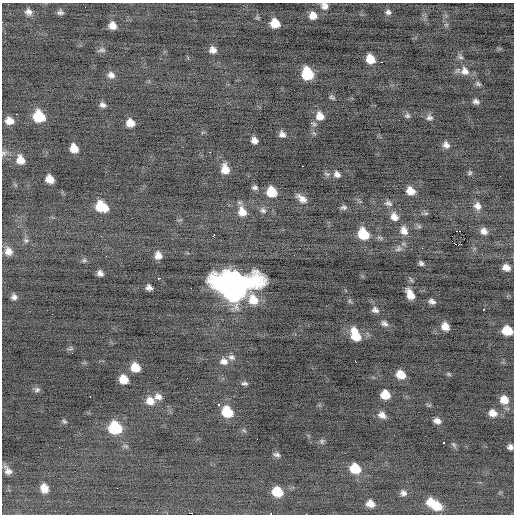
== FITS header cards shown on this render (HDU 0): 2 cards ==
NAXIS1  =                  512 / Axis length
NAXIS2  =                  512 / Axis length

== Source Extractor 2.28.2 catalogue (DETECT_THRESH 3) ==
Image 512 x 512 px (HDU 0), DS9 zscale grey, 1 PNG px = 1 image px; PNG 516 x 516 px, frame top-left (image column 1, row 512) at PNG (2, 3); no overlay
Background -0.266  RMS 0.89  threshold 2.67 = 3 sigma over >= 5 px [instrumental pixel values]
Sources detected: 120; all 120 listed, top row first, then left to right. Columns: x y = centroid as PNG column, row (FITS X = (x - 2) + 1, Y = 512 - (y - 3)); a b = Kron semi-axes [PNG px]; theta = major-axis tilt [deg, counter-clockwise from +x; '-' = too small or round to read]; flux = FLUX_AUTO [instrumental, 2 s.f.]
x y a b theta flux
324 6 10 9 - 340
28 12 9 7 -51 280
60 12 7 5 1 170
388 12 8 7 - 190
313 15 9 8 - 550
275 23 8 7 - 1100
112 25 8 7 - 470
446 25 7 4 0 96
101 50 11 5 8 150
213 50 7 6 - 340
460 57 9 6 -44 170
370 59 8 7 - 930
465 71 13 11 -52 560
307 74 9 8 - 2800
111 75 9 8 - 320
478 84 9 6 -30 140
332 97 8 4 -30 110
476 101 8 6 -16 210
103 105 7 5 -22 210
17 114 2 2 - 44
39 116 9 8 - 2200
320 116 10 9 - 580
407 116 8 6 -13 140
429 118 10 8 -12 220
9 121 8 6 -10 540
130 123 8 7 - 640
314 124 8 6 -29 130
282 134 6 5 - 250
254 141 6 6 - 310
446 145 8 7 - 310
74 148 8 7 - 670
210 152 3 2 - 75
3 153 9 8 - 210
20 160 9 8 - 640
303 166 2 2 - 34
225 169 10 8 -78 700
470 173 6 6 - 110
337 174 9 7 -43 260
50 179 8 6 -37 640
255 188 8 5 -6 150
410 191 9 7 -42 670
271 192 8 8 - 1300
302 198 13 6 -37 400
388 203 11 8 -14 250
101 206 11 9 -28 1600
477 206 10 9 - 390
344 207 9 6 -4 160
263 210 9 7 -40 200
242 212 13 10 -70 700
426 214 8 4 9 99
394 217 11 9 -55 510
419 226 6 6 - 130
404 231 12 10 -63 490
460 231 2 2 - 210
484 231 9 8 - 350
363 234 10 9 - 2000
214 235 4 3 - 170
26 240 7 6 - 150
455 244 3 2 - 320
458 245 4 2 - 960
398 248 12 9 32 300
422 248 3 2 - 75
8 251 9 8 - 460
158 256 9 8 - 440
84 260 6 6 - 120
421 263 5 5 - 150
506 267 8 6 -23 460
100 273 6 5 - 270
159 278 4 2 - 160
149 287 6 5 - 240
233 287 21 15 0 58000
410 294 11 6 -61 700
14 297 7 7 - 220
253 300 13 11 -58 1000
350 301 7 5 -61 98
432 301 7 5 -20 220
483 309 3 2 - 280
375 310 10 7 -26 240
52 314 2 2 - 230
384 323 9 7 -35 230
445 326 8 7 - 530
507 331 8 7 - 1500
355 335 14 8 -69 1400
70 348 9 5 15 110
231 357 10 8 -10 240
224 361 11 9 -3 400
356 362 3 2 - 86
135 367 8 7 - 1000
449 374 7 4 -28 87
401 375 9 7 -33 850
123 379 8 7 - 960
245 383 8 5 -4 130
37 390 9 7 32 170
385 395 8 7 - 930
90 396 3 2 - 360
158 397 10 8 -13 330
504 400 10 9 - 770
150 401 11 10 - 560
218 404 3 3 - 170
227 412 10 8 -47 1800
493 413 10 8 -27 520
382 415 10 7 -31 370
64 421 7 5 -38 100
437 421 8 6 -18 320
115 428 10 9 - 3400
322 441 7 6 - 120
443 442 3 3 - 360
454 445 9 5 -56 120
510 447 5 5 - 220
277 455 7 4 -8 150
355 469 10 8 -26 1600
8 470 10 6 -57 350
44 488 8 7 - 580
277 492 9 8 - 1500
403 493 8 7 - 220
431 502 9 8 - 750
370 504 7 6 - 480
437 506 10 8 -16 1000
271 513 2 2 - 100
306 514 2 2 - 110
At the frame edge (FLAGS 8, measured only in part): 6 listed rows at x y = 324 6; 3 153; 507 331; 510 447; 271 513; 306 514